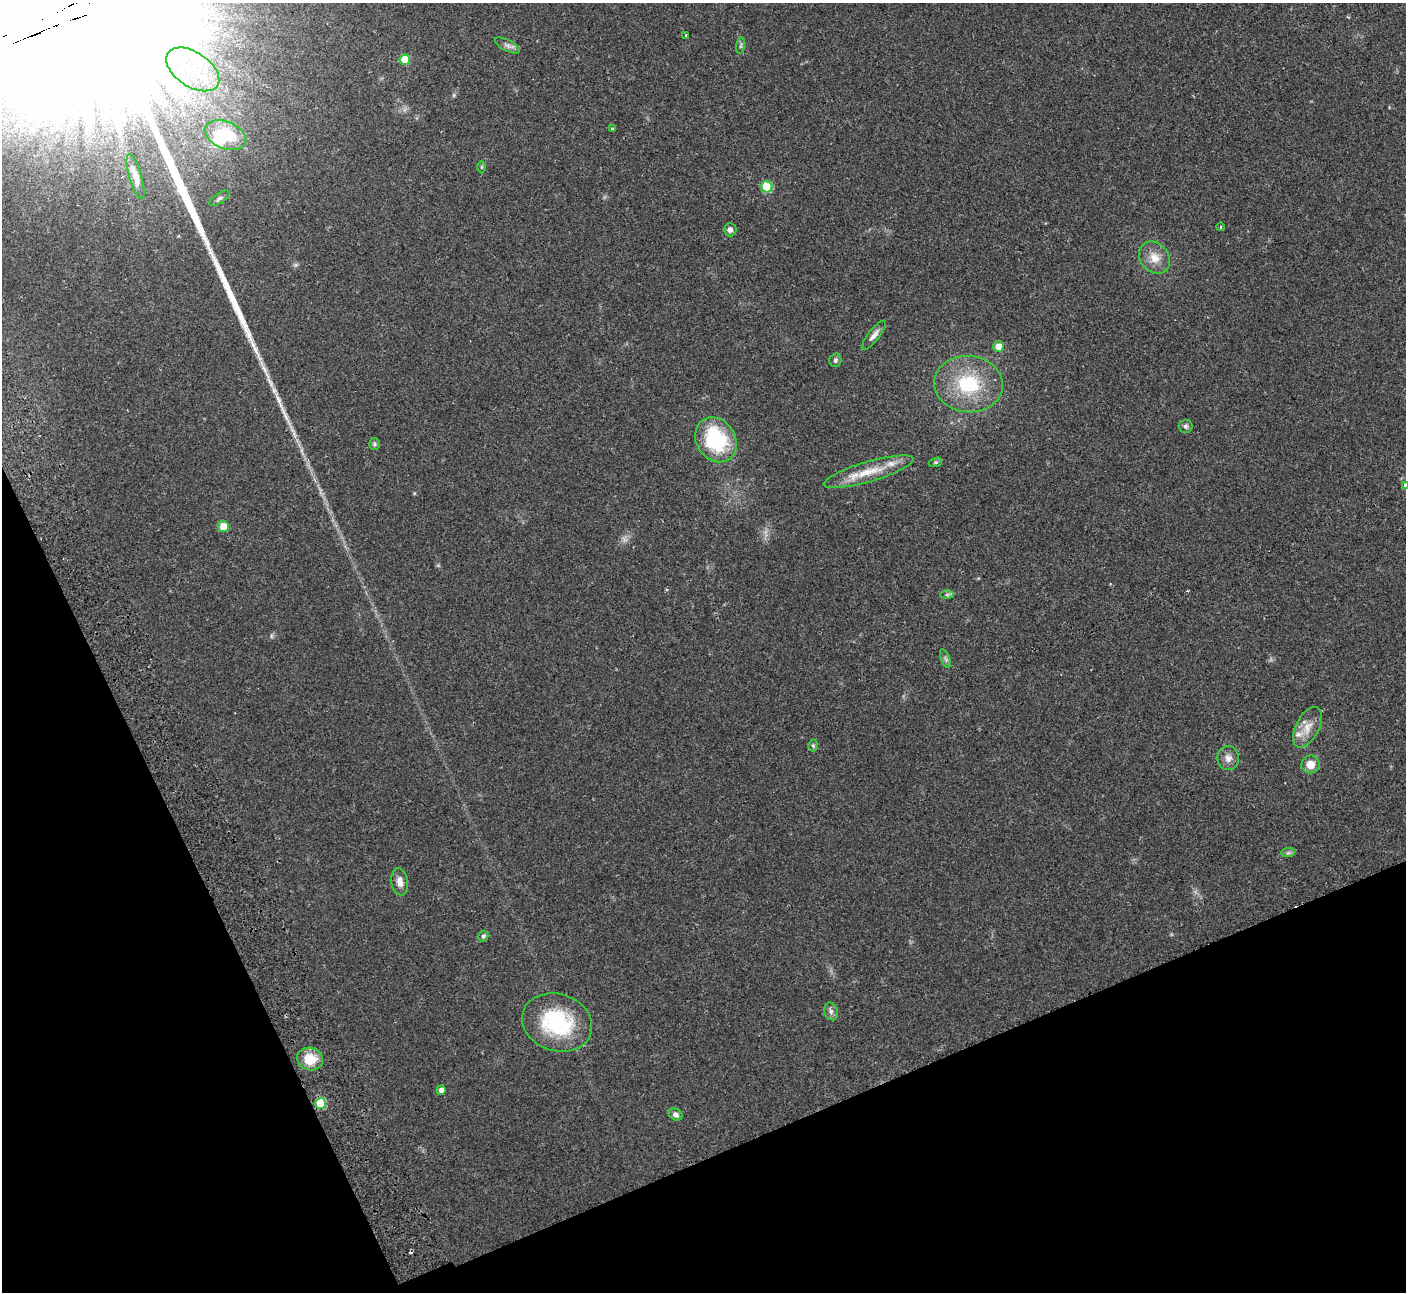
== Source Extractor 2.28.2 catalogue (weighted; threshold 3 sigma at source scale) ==
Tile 14 of 4 x 4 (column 2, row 4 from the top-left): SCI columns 1458-2861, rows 186-1475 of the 5725 x 5660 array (HDU 1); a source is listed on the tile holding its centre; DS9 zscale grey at full resolution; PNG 1408 x 1294 px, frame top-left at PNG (2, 3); each listed source drawn as its Kron ellipse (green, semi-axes under 4 px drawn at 4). Shown black and unused: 21% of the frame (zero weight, under 2 of 3 exposures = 3% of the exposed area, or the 3 px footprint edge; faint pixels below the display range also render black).
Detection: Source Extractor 2.28.2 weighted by HDU 2 'WHT'; one run over the whole footprint, this tile lists its part. Background 0.103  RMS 0.0083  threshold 0.0371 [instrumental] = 3 sigma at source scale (4.5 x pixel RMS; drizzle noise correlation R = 1.50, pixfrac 1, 0.05/0.05 arcsec/px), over >= 5 px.
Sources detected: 47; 1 too faint to see at this stretch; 1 inside a brighter object's white glare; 2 cosmic-ray / hot-pixel residue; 1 long thin detection or spike segment (spike, bleed or trail) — neither listed nor drawn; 2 inside a brighter listed object's ellipse — not listed separately; the other 40 listed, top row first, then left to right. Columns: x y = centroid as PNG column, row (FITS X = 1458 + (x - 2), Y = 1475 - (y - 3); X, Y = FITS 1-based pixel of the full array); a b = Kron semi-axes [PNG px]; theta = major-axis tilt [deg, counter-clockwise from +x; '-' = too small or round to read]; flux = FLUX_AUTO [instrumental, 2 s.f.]
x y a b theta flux
686 35 4 2 - 0.62
507 46 14 5 -26 3.4
741 46 8 4 81 1.4
405 59 5 5 - 23
193 69 30 17 -34 40
612 129 4 4 - 1.1
226 135 21 13 -22 30
481 167 6 4 90 1
136 177 23 6 -74 6.1
767 187 5 5 - 40
219 198 12 5 34 2.2
1220 227 4 3 - 0.7
730 230 7 6 - 2.7
1155 258 17 14 -51 11
874 335 18 5 51 4.7
999 347 5 5 - 13
835 360 7 6 - 1.8
969 384 35 28 -5 55
1185 426 7 7 - 2.1
716 440 23 19 -57 65
374 444 6 5 - 1.5
935 462 7 4 19 1.2
869 472 46 10 16 22
1405 486 3 3 - 2.6
223 526 5 5 - 14
947 595 7 4 0 1.5
945 659 10 3 -69 1.7
1307 727 22 11 63 12
813 746 6 5 - 1.2
1228 758 12 11 - 5.7
1310 764 9 9 - 8.5
1288 853 7 4 1 1.6
400 882 13 8 -81 6.1
483 936 5 5 - 2
831 1011 9 6 -75 2.9
557 1022 36 28 -18 72
310 1059 13 11 -15 18
441 1090 4 4 - 4.1
321 1103 5 5 - 41
676 1115 7 5 -29 3.1
Isophote crosses this tile's border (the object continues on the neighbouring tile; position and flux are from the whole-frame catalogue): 1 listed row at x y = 1405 486